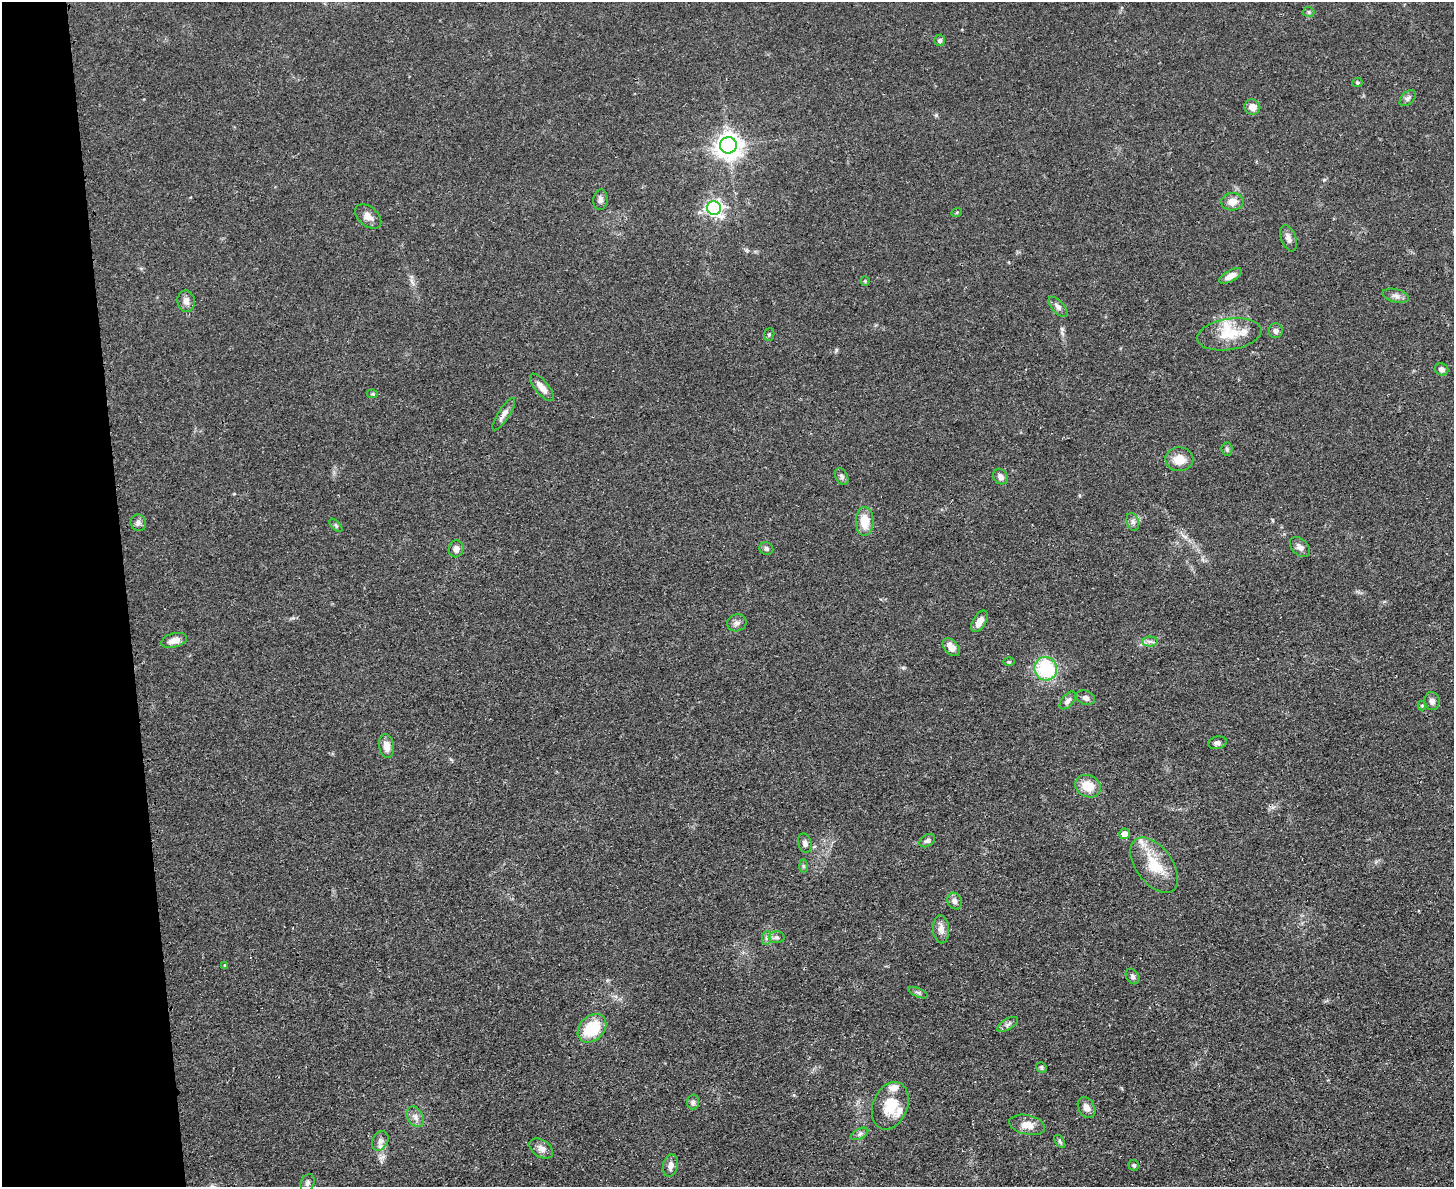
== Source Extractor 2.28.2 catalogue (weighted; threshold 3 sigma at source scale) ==
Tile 4 of 3 x 4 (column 1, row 2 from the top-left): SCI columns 142-1593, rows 2385-3569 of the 4749 x 4767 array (HDU 1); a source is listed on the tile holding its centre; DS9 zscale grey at full resolution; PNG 1456 x 1189 px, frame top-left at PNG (2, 2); each listed source drawn as its Kron ellipse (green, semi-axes under 4 px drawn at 4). Shown black and unused: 9% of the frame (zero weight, under 3 of 4 exposures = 2% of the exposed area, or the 3 px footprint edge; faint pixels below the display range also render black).
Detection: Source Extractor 2.28.2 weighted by HDU 2 'WHT'; one run over the whole footprint, this tile lists its part. Background 0.0461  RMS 0.0053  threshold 0.0236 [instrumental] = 3 sigma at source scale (4.5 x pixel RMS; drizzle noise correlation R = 1.50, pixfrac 1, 0.05/0.05 arcsec/px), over >= 5 px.
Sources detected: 80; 4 inside a brighter listed object's ellipse — not listed separately; the other 76 listed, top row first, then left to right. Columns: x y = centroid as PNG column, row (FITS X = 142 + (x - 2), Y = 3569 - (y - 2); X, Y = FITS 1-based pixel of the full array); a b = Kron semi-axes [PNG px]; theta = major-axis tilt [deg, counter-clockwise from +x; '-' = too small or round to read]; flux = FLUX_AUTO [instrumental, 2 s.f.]
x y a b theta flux
1309 12 6 5 - 0.91
940 40 6 5 - 1.2
1357 82 5 4 - 0.68
1408 98 10 6 45 1.6
1252 107 8 7 - 4.4
728 145 8 8 - 500
600 200 10 7 82 1.9
1232 202 11 9 3 4.9
714 208 7 6 - 160
957 212 5 3 - 0.49
368 217 15 9 -40 3.8
1288 238 14 7 -69 2.8
1231 276 12 5 28 4
865 281 4 4 - 0.59
1396 296 13 6 -13 2.5
186 301 11 8 -81 2.9
1058 307 12 6 -49 2.2
1276 331 7 7 - 2
769 334 6 5 - 0.92
1229 334 32 15 9 16
1441 369 7 6 - 2.1
542 387 17 6 -51 4.4
373 394 5 4 - 0.65
504 414 19 6 57 3.3
1227 449 6 5 - 0.99
1179 459 14 12 -1 7.3
842 476 9 6 -63 1.7
1000 477 8 7 - 2.4
865 521 14 9 -88 9.5
1133 522 9 6 -72 1.7
138 523 8 7 - 2
336 525 8 3 -45 0.73
1300 547 12 7 -44 2.6
456 549 8 7 - 2.8
766 549 7 6 - 1.4
979 621 12 6 59 4.5
737 623 10 8 19 2.1
174 640 13 7 14 5.2
1150 641 7 5 -1 1.6
951 647 10 6 -48 4.4
1009 662 6 4 0 0.65
1046 669 12 11 - 36
1086 698 9 7 -24 2.4
1068 700 10 5 49 2.4
1432 701 9 7 -85 2.5
1422 705 5 4 - 0.64
1217 743 9 6 12 1.6
386 746 12 7 -82 4.6
1088 786 13 10 -26 9.8
1124 834 5 5 - 4.6
927 841 8 5 32 1.5
805 843 10 6 -76 1.9
1154 865 31 18 -54 18
803 866 7 4 -89 0.86
955 901 9 7 -59 2
941 929 14 8 -87 3.6
777 937 8 6 -1 1.4
766 938 7 4 88 1.3
225 965 4 3 - 0.53
1132 976 8 6 -59 1.4
918 993 10 4 -22 1.2
1008 1024 11 5 30 1.8
592 1028 16 12 44 22
1041 1067 5 5 - 0.88
693 1102 7 6 - 1.4
890 1106 24 17 68 14
1086 1108 11 8 -61 3.3
415 1117 11 8 -61 2.9
1027 1125 18 9 -13 6
859 1134 9 5 27 1.4
380 1141 10 7 63 2.4
1060 1141 7 4 -57 0.81
541 1148 13 8 -32 3.2
1134 1165 5 5 - 0.81
670 1166 11 7 78 3
308 1183 9 6 66 1.6